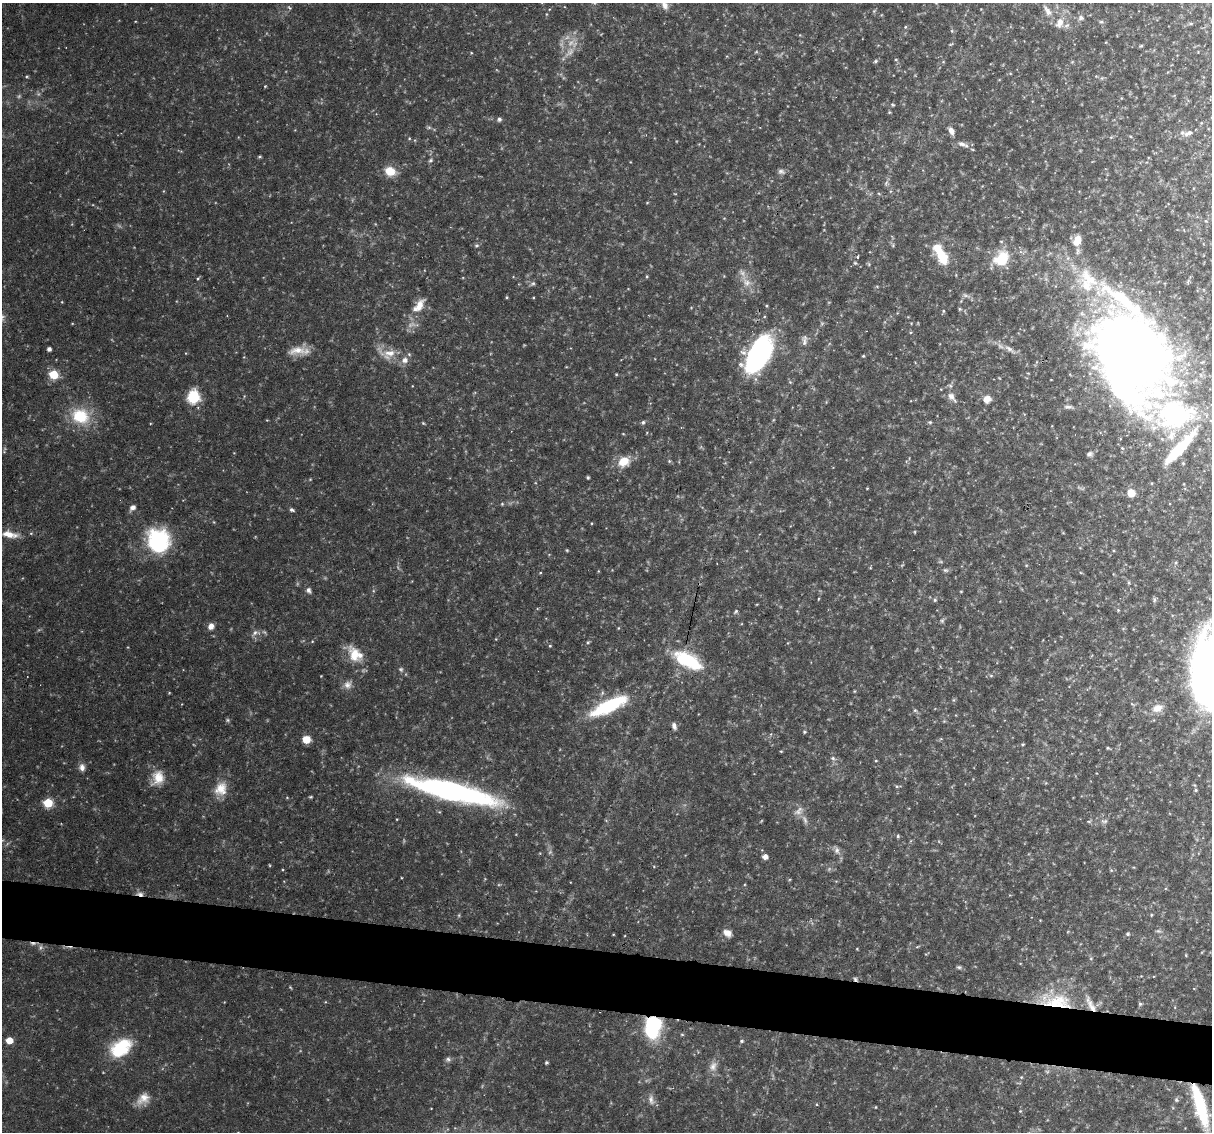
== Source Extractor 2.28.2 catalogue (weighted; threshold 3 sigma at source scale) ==
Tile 6 of 4 x 4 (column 2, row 2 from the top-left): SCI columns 1211-2420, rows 2371-3500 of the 4839 x 4860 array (HDU 1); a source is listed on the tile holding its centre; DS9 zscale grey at full resolution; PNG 1214 x 1134 px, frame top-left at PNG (2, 3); no overlay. Shown black and unused: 5% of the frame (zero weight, under 3 of 6 exposures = <1% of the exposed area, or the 3 px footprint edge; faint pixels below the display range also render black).
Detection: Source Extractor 2.28.2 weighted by HDU 2 'WHT'; one run over the whole footprint, this tile lists its part. Background 0.0523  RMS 0.0048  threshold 0.0198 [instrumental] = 3 sigma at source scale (4.09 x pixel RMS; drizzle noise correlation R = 1.36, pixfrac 0.8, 0.05/0.05 arcsec/px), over >= 5 px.
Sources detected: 224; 20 too faint to see at this stretch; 2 inside a brighter object's white glare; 2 cosmic-ray / hot-pixel residue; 1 long thin detection or spike segment (spike, bleed or trail) — not listed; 9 inside a brighter listed object's ellipse — not listed separately; the other 190 listed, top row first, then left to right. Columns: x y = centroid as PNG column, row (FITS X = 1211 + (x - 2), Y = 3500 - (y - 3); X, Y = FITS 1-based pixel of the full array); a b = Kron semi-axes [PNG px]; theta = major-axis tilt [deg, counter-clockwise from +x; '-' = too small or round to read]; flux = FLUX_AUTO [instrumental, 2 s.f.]
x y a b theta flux
664 5 14 9 -70 3.3
289 8 6 3 -44 0.58
874 11 6 4 45 0.58
1047 11 19 8 -56 3.6
546 14 5 3 - 0.4
1081 18 9 8 - 2.1
1101 22 8 5 6 1.1
1060 23 14 10 74 5.7
1191 24 7 4 0 0.72
905 27 5 4 - 0.54
952 31 5 3 - 0.55
950 44 7 3 9 0.49
1141 46 5 4 - 0.65
471 53 4 3 - 0.37
896 60 5 3 - 0.45
875 61 6 4 40 0.83
943 62 5 4 - 0.53
1072 62 5 3 - 0.42
27 77 5 4 - 0.54
1102 78 6 4 44 0.68
265 86 4 3 - 0.41
892 105 5 5 - 0.61
889 112 4 3 - 0.53
499 119 6 6 - 1.1
429 127 7 5 -1 0.85
951 131 10 6 -61 2.5
1188 133 15 7 20 2.9
1130 136 5 3 - 0.49
1111 137 5 4 - 0.55
409 138 4 4 - 0.49
962 144 14 7 -23 2.9
260 157 4 3 - 0.72
430 160 7 6 - 1
630 162 3 2 - 0.28
390 171 14 10 -20 7.8
781 171 9 7 -6 1.6
886 183 9 4 65 1.1
675 194 5 3 - 0.35
879 194 5 3 - 0.45
647 203 5 3 - 0.39
1077 240 12 8 69 5.2
477 245 6 6 - 0.92
893 245 6 3 73 0.54
1078 251 11 6 75 1.7
941 256 21 12 -64 15
857 257 3 3 - 0.8
1001 258 21 17 47 16
855 263 5 4 - 0.61
869 264 5 5 - 0.58
647 276 4 4 - 0.49
198 278 6 4 61 0.63
746 282 20 10 -53 5.7
532 284 9 5 32 1
506 297 4 3 - 0.5
533 298 4 2 - 0.35
62 302 4 3 - 0.33
419 305 23 12 51 7.3
960 309 5 4 - 0.6
943 311 5 4 - 0.6
412 325 13 7 9 2.8
804 340 16 8 88 2.6
49 349 4 4 - 1.8
1010 349 22 6 -36 3.7
297 350 26 12 13 7.4
1131 350 106 66 -57 530
389 354 20 14 25 7.3
759 354 38 19 60 84
863 356 4 3 - 0.48
405 360 10 9 - 2.9
1028 373 5 3 - 0.34
54 374 5 5 - 25
616 374 4 3 - 0.45
790 382 6 4 -45 0.56
193 397 9 8 - 26
952 397 19 9 -52 3.7
987 399 7 7 - 4.6
80 416 25 20 -17 20
643 422 6 5 - 1.1
930 422 6 5 - 0.71
423 423 4 4 - 0.56
623 434 5 3 - 0.36
1180 447 60 12 48 28
1090 454 7 6 - 1.3
624 461 13 10 34 9.4
669 461 5 5 - 0.68
588 477 3 3 - 0.78
310 479 4 4 - 0.42
867 488 3 3 - 0.35
1131 493 7 7 - 6.6
502 504 5 4 - 0.51
133 507 8 6 38 2.2
292 510 5 4 - 1.2
214 522 5 3 - 0.41
591 523 4 3 - 0.33
915 532 5 3 - 0.39
10 534 21 8 -10 5.1
158 541 27 24 -68 42
567 550 4 4 - 0.47
870 568 5 3 - 0.37
945 570 7 5 -14 0.98
598 571 5 3 - 0.39
540 573 4 4 - 0.44
1129 583 7 4 -84 0.72
308 590 7 6 - 1.6
961 591 4 3 - 0.38
818 599 4 2 - 0.35
935 600 5 4 - 0.93
1154 600 7 5 -90 0.92
1118 610 4 4 - 0.5
736 611 7 5 51 0.88
942 621 7 5 53 0.89
211 626 7 6 - 3.1
618 628 5 3 - 0.36
255 633 14 8 30 2.6
312 641 4 4 - 0.41
588 642 5 4 - 0.63
550 646 4 4 - 0.53
354 655 25 14 -65 10
688 660 35 15 -27 30
1210 671 77 38 -89 250
321 676 2 2 - 0.3
991 676 6 4 -1 0.73
348 685 12 10 51 2.9
855 691 5 3 - 0.41
169 693 4 3 - 0.39
953 700 6 4 89 0.61
1132 704 7 3 -33 0.5
609 706 47 14 26 33
1158 708 15 10 19 5.6
915 710 6 5 - 0.77
227 720 7 4 -27 0.69
944 721 5 4 - 0.5
674 726 8 5 -72 1.8
804 732 5 4 - 0.58
771 734 6 4 71 0.57
306 739 8 7 - 6
1023 744 4 4 - 0.65
1108 748 5 3 - 0.58
781 751 5 3 - 0.41
833 758 8 6 -39 1.4
876 761 4 3 - 0.42
82 767 10 7 -85 2.5
158 778 20 15 65 8.2
897 786 5 4 - 0.65
221 789 19 16 68 8.2
1196 790 5 4 - 0.61
452 791 84 16 -14 150
287 797 5 3 - 0.42
311 797 5 3 - 0.52
48 803 5 5 - 30
799 811 16 10 40 3.5
805 820 14 6 -68 2.2
1089 821 6 4 26 0.68
1104 821 10 7 0 1.8
898 836 5 5 - 0.72
837 850 12 7 -65 2.2
765 857 5 5 - 2.9
269 865 5 3 - 0.39
1111 870 5 4 - 0.57
140 894 10 6 -8 2
1151 915 4 4 - 0.48
1158 931 9 5 -15 1.1
727 933 11 8 -30 3.3
613 934 3 2 - 0.31
1128 934 5 5 - 1.1
917 947 7 3 19 0.56
857 949 4 3 - 0.34
1186 955 4 3 - 0.45
1091 958 5 4 - 0.57
959 967 7 5 -9 0.92
855 979 6 5 - 0.96
290 987 5 3 - 0.44
1055 1001 50 19 -8 27
1140 1004 6 5 - 0.77
653 1027 20 14 79 39
9 1040 5 5 - 9.6
742 1041 5 4 - 0.64
121 1048 26 17 37 23
448 1059 7 7 - 1.3
546 1062 3 3 - 0.74
713 1066 14 10 56 3.5
1021 1077 5 4 - 0.61
143 1099 18 13 40 5.7
651 1100 16 8 -76 2.9
1176 1100 6 5 - 0.76
816 1104 5 3 - 0.42
1200 1106 48 11 -73 32
876 1107 4 3 - 0.35
1020 1111 5 4 - 0.55
238 1132 4 2 - 0.3
Overlapping masked pixels (flux is a lower limit): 6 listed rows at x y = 759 354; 140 894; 855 979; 1055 1001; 653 1027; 1200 1106
Isophote crosses this tile's border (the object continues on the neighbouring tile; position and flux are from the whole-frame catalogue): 5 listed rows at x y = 664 5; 1131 350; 1180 447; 1210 671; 238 1132